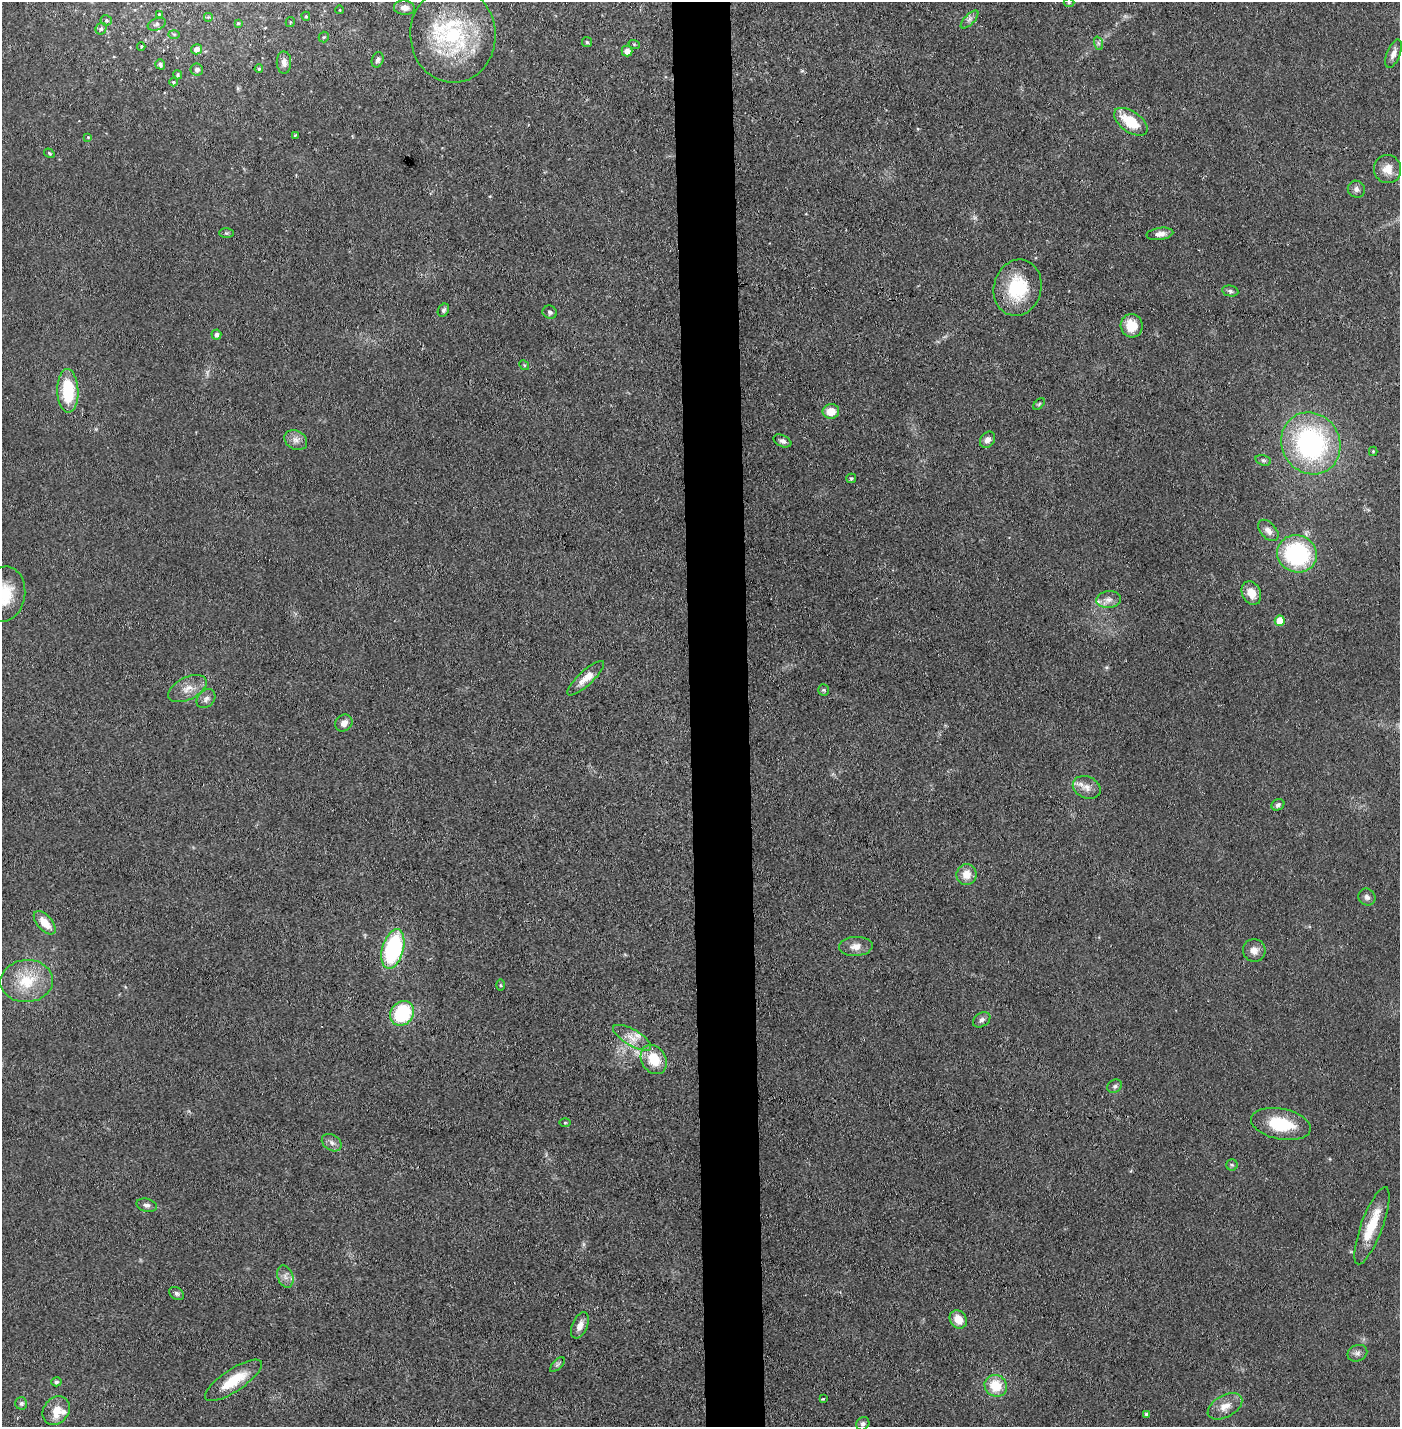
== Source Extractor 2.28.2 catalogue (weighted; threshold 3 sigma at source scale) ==
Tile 5 of 3 x 3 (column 2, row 2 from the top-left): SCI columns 1450-2847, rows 1425-2849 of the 4296 x 4273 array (HDU 1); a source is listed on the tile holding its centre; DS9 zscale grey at full resolution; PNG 1402 x 1429 px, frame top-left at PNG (2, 2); each listed source drawn as its Kron ellipse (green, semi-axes under 4 px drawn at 4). Shown black and unused: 4% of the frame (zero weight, under 3 of 4 exposures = <1% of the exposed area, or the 3 px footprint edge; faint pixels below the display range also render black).
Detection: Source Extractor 2.28.2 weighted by HDU 2 'WHT'; one run over the whole footprint, this tile lists its part. Background 0.0706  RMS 0.0071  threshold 0.0318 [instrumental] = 3 sigma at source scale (4.5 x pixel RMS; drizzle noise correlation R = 1.50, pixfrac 1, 0.05/0.05 arcsec/px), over >= 5 px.
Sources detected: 107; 6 inside a brighter listed object's ellipse — not listed separately; the other 101 listed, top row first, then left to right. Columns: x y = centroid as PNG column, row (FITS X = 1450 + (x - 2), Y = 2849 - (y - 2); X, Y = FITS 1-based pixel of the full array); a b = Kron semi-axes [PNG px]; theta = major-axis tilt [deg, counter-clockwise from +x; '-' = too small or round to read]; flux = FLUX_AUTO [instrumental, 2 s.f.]
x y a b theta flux
1069 3 5 3 - 0.72
404 8 10 7 -6 4.5
340 10 4 3 - 0.49
159 14 3 3 - 0.64
306 16 4 3 - 0.94
208 17 5 5 - 0.98
970 19 11 5 45 2.5
106 20 5 5 - 1.4
290 22 5 4 - 0.83
238 23 3 3 - 0.74
157 24 9 5 22 1.9
101 29 6 5 - 1.6
174 34 6 4 -1 0.8
453 35 48 43 -86 82
324 37 5 5 - 1.1
587 42 5 5 - 1.1
1098 43 7 4 -71 1.4
634 44 6 3 -19 0.77
141 47 4 3 - 0.85
197 49 5 5 - 4.3
627 51 5 5 - 5.1
1393 54 15 6 68 4.4
378 60 8 5 70 1.9
284 62 11 7 -89 3.9
160 64 5 4 - 1.5
197 69 6 6 - 2.5
259 69 4 3 - 1
178 75 5 4 - 1.1
173 82 4 4 - 0.81
1131 122 19 10 -35 23
295 135 3 2 - 0.7
88 137 4 4 - 0.64
49 153 5 4 - 0.99
1388 169 14 13 - 8.6
1356 189 9 8 - 2.7
226 233 7 4 0 1.2
1160 234 13 6 8 4.4
1018 288 28 23 75 37
1230 291 8 5 -10 1.7
443 310 7 5 58 1.7
550 312 7 6 - 1.8
1132 326 12 11 - 14
216 334 5 5 - 2.6
524 365 5 4 - 0.86
68 391 22 10 -88 34
1039 404 7 4 45 1.1
831 411 8 7 - 8.8
296 440 12 9 -30 4.5
987 440 9 7 53 3.6
782 441 9 5 -24 2.5
1311 443 32 29 -58 130
1373 451 5 4 - 0.9
1263 460 8 5 -17 1.4
851 478 5 4 - 1.2
1268 530 13 7 -48 4.4
1297 554 20 18 -21 79
1251 593 12 9 -63 9.2
4 594 28 21 80 27
1108 600 12 8 7 4.2
1280 621 5 5 - 13
586 678 24 7 43 8.2
187 689 21 11 27 8.7
823 690 5 5 - 1.2
206 699 10 8 46 3.3
344 723 9 8 - 5.2
1087 787 14 11 -24 6.4
1278 805 6 5 - 1.9
967 874 10 10 - 8.7
1367 897 9 8 - 2.8
45 923 14 7 -49 11
856 946 17 9 4 6.2
393 949 20 10 74 83
1254 950 11 11 - 5.4
27 981 26 21 5 26
501 985 6 4 -89 0.82
402 1013 13 11 49 49
982 1020 9 6 34 2.7
632 1038 21 8 -30 8
654 1060 15 12 -56 19
1115 1086 8 6 32 1.7
565 1122 6 4 -1 0.76
1281 1124 30 15 -11 31
332 1143 11 7 -34 3.2
1232 1165 6 5 - 1.2
147 1205 10 6 -16 2.4
1372 1226 41 11 70 22
285 1276 11 7 -70 3.7
177 1293 8 6 -33 1.8
958 1320 9 8 - 9
580 1325 14 7 66 5.7
1357 1353 10 8 22 2.9
557 1365 9 4 45 1.4
234 1380 33 11 34 22
56 1382 5 4 - 1.3
996 1386 11 10 - 17
823 1399 4 3 - 0.62
21 1403 6 6 - 1.6
1225 1406 19 11 29 8.3
56 1410 15 12 53 8.6
1146 1414 4 3 - 1.5
863 1424 7 6 - 1.9
Isophote crosses this tile's border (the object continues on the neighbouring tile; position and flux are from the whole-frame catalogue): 1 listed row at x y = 4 594